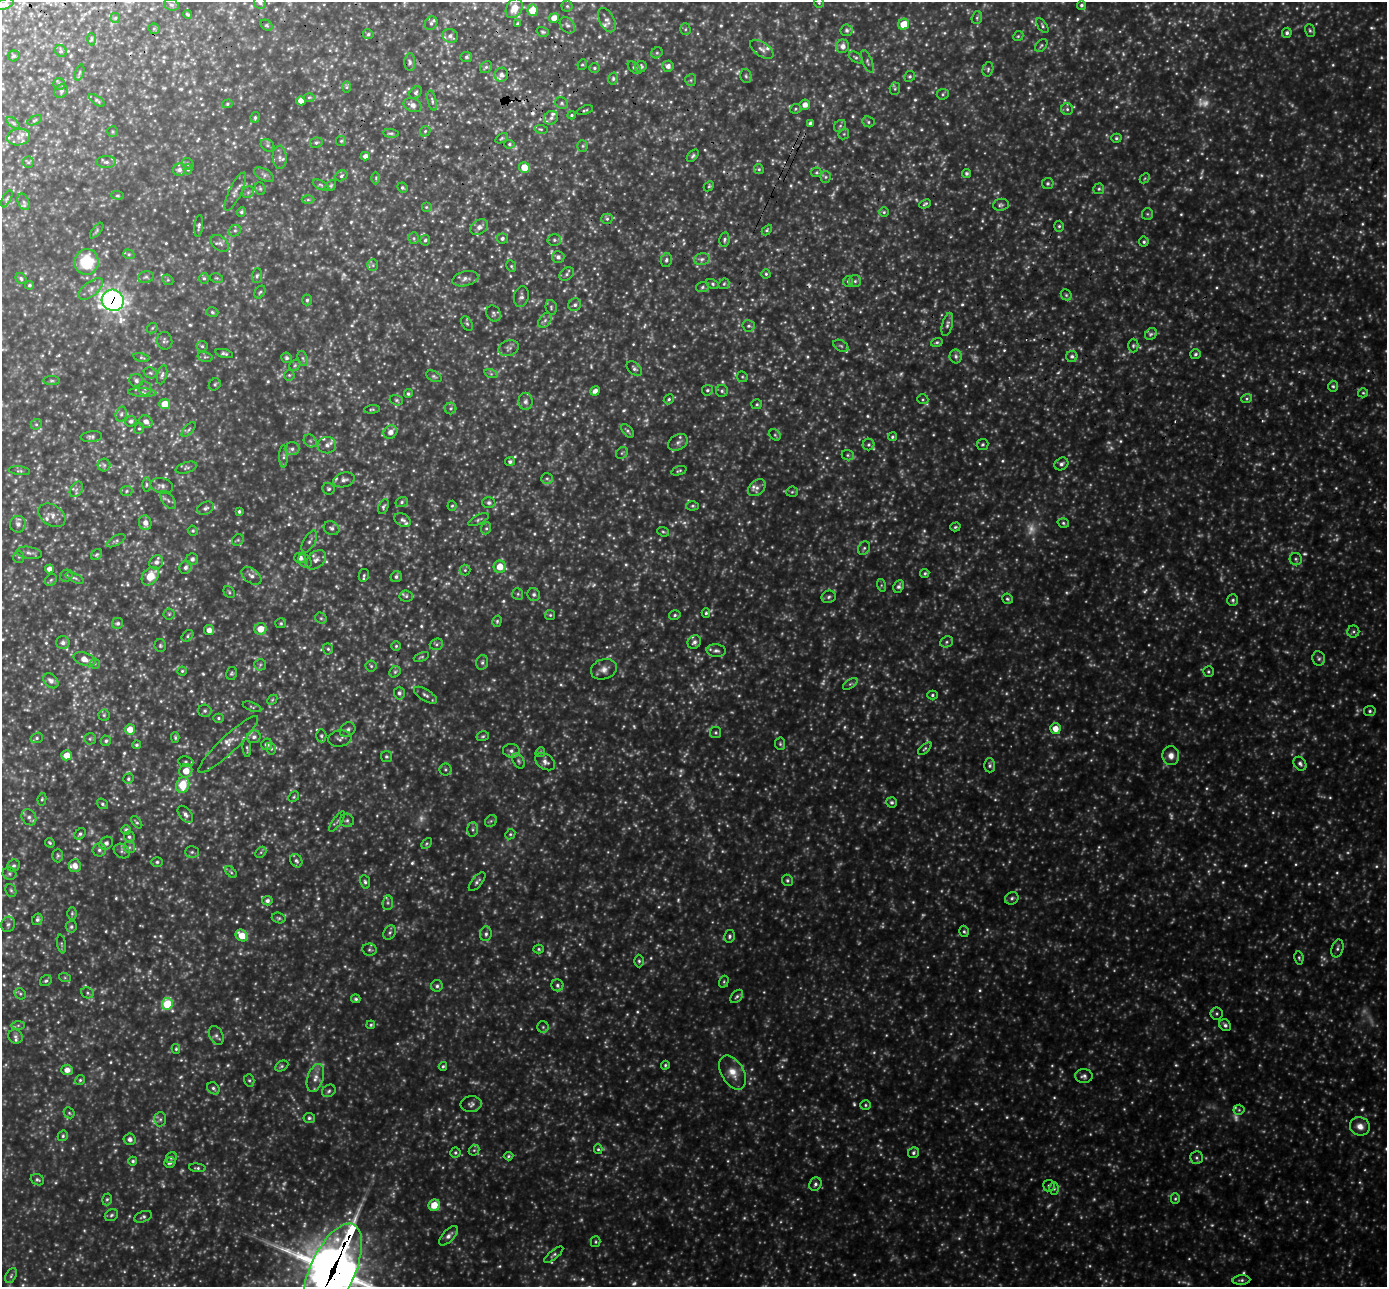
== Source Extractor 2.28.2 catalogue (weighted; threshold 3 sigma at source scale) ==
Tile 11 of 4 x 4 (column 3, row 3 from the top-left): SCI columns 2796-4180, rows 1481-2765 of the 5595 x 5662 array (HDU 1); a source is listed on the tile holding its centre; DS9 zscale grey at full resolution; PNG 1389 x 1289 px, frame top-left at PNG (2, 2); each listed source drawn as its Kron ellipse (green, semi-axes under 4 px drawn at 4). Shown black and unused: <1% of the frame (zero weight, under 2 of 3 exposures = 3% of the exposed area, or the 3 px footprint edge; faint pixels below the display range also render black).
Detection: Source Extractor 2.28.2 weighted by HDU 2 'WHT'; one run over the whole footprint, this tile lists its part. Background 0.475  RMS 0.063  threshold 0.285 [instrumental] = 3 sigma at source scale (4.5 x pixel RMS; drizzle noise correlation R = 1.50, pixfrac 1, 0.05/0.05 arcsec/px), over >= 5 px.
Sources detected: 1114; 248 too faint to see at this stretch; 2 cosmic-ray / hot-pixel residue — neither listed nor drawn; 25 inside a brighter listed object's ellipse — not listed separately; of the other 839, all 500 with FLUX_AUTO >= 8.26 (the completeness limit of this list) listed and drawn (339 fainter detections not listed), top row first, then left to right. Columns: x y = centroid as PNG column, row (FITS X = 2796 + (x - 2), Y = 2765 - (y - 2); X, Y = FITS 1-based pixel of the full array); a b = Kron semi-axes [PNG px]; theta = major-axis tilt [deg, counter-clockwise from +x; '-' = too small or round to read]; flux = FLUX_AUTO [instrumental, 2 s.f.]
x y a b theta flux
260 2 6 5 - 14
819 3 5 5 - 8.7
4 4 10 5 16 17
171 5 7 5 -20 16
1081 5 5 4 - 13
567 6 5 5 - 9.9
514 8 10 7 58 88
532 10 6 5 - 110
188 14 4 3 - 9.1
115 18 5 5 - 8.9
554 18 5 4 - 60
977 18 6 5 - 9.5
607 20 13 7 -62 30
431 23 7 6 - 17
518 24 3 3 - 13
904 24 5 5 - 110
267 25 6 5 - 9.4
567 25 9 6 -50 18
1042 26 8 4 -55 10
154 29 5 5 - 10
685 29 5 5 - 9.1
847 30 6 6 - 14
1310 31 6 5 - 10
543 32 6 4 -17 9.9
1287 33 5 4 - 15
368 34 5 5 - 13
450 36 8 6 -25 26
1018 36 5 4 - 8.3
91 39 6 4 89 11
1041 45 7 5 49 10
843 46 7 6 - 33
762 49 13 7 -34 27
61 51 6 5 - 11
657 53 6 5 - 10
14 56 6 5 - 11
466 57 6 5 - 12
856 57 8 5 -35 12
867 61 12 4 -68 15
410 62 9 5 -89 18
582 64 5 4 - 10
668 66 5 5 - 27
486 67 6 5 - 13
641 67 6 5 - 15
594 68 5 5 - 10
634 68 8 4 -42 14
988 69 7 5 75 12
80 72 8 3 71 8.5
501 75 7 7 - 25
746 76 7 5 -76 12
910 76 5 5 - 10
613 79 6 4 76 12
691 80 6 5 - 10
59 84 6 5 - 11
346 87 6 4 89 10
895 89 6 5 - 9.5
61 91 7 6 - 13
416 93 7 5 41 13
943 94 6 5 - 10
309 97 6 4 1 8.9
97 100 9 4 -34 11
301 101 4 4 - 50
432 101 10 4 -76 14
562 103 7 5 -24 15
227 104 5 4 - 9.1
413 105 9 6 -25 34
805 105 5 5 - 39
796 109 6 4 23 9.4
1067 109 6 6 - 14
585 110 8 3 19 9.4
571 115 4 3 - 9.2
255 117 5 4 - 10
551 118 7 6 - 23
35 120 8 4 27 9.1
868 122 6 5 - 12
13 123 8 4 -38 12
810 123 4 3 - 15
840 126 6 5 - 12
541 129 7 3 -8 9.1
425 131 6 4 47 9.9
113 132 5 5 - 8.8
391 133 8 4 -7 12
844 134 6 5 - 8.8
19 137 11 8 10 35
502 138 7 4 32 8.5
1116 138 5 4 - 11
341 141 5 5 - 8.4
316 143 6 5 - 11
509 144 5 4 - 9.7
267 145 7 6 - 13
583 146 6 5 - 11
365 156 4 4 - 27
693 156 7 4 46 12
280 157 11 7 -88 27
28 162 6 5 - 9.6
106 162 10 6 -1 23
188 164 6 5 - 13
524 167 5 5 - 84
188 169 5 4 - 8.4
759 169 5 4 - 9.3
179 170 6 6 - 23
816 172 5 5 - 9.6
967 173 4 4 - 12
264 175 11 5 -30 19
341 176 6 5 - 12
826 177 5 5 - 12
376 178 6 4 90 8.3
1145 178 6 4 45 8.4
1048 183 5 5 - 13
321 185 8 4 -26 9.8
331 186 6 4 50 8.9
709 186 6 4 44 8.8
402 188 5 5 - 11
260 189 6 5 - 8.6
1099 189 5 5 - 11
235 192 21 6 64 33
248 192 6 5 - 11
117 195 6 4 -5 8.8
7 199 9 4 63 9.9
308 200 6 4 0 8.9
24 202 9 5 -67 14
925 204 6 3 26 9.2
1001 205 8 6 8 13
426 207 5 5 - 8.9
241 212 5 4 - 12
884 212 4 4 - 8.5
1147 214 6 5 - 9.7
607 219 5 5 - 11
199 226 11 4 84 14
1059 226 5 4 - 9.6
479 227 9 7 33 30
767 230 6 4 46 8.3
97 231 9 4 52 10
235 231 6 5 - 11
414 238 6 5 - 10
502 238 5 5 - 15
425 240 5 5 - 11
554 240 7 5 -3 13
724 240 7 5 79 14
1144 242 5 5 - 11
220 243 10 7 -40 20
129 254 6 4 -20 9
558 257 6 6 - 20
702 259 8 6 15 20
666 260 7 5 78 15
87 262 13 12 - 270
373 265 6 5 - 10
511 266 6 5 - 8.6
567 274 8 6 35 16
766 274 4 4 - 8.7
257 276 7 5 86 12
146 277 8 5 16 14
204 278 5 4 - 10
217 278 6 4 -11 8.5
21 279 6 5 - 12
465 279 13 7 13 29
168 280 6 4 -44 9.1
848 281 5 5 - 11
855 281 6 6 - 15
712 284 6 4 -29 11
724 284 6 5 - 9.9
29 285 4 4 - 11
702 287 6 5 - 12
91 289 14 7 39 38
260 292 7 5 58 11
1066 295 6 5 - 10
521 297 10 7 77 21
113 300 11 10 - 3100
307 300 5 5 - 12
575 305 6 6 - 17
551 307 7 5 -77 12
212 312 6 4 -17 9.3
493 313 8 7 - 15
545 320 8 5 53 18
467 324 8 5 -62 12
947 324 12 5 75 20
749 326 6 5 - 12
152 328 6 4 47 8.3
1151 334 6 5 - 16
165 341 9 7 -76 16
937 342 6 4 16 11
202 346 5 5 - 11
841 346 8 5 -30 14
1133 346 7 5 89 12
509 348 10 7 19 25
224 353 9 4 -13 13
1195 354 5 5 - 13
956 356 7 6 - 18
1072 356 5 5 - 17
141 357 8 4 -14 9.7
205 357 8 5 -14 11
287 358 5 5 - 13
303 358 8 4 -71 12
295 365 6 5 - 11
634 369 9 5 -41 16
150 373 7 5 -21 11
491 374 7 4 -18 11
162 375 10 5 76 15
289 375 5 5 - 8.8
434 376 8 5 -26 12
742 377 5 5 - 8.4
136 380 7 6 - 17
52 381 8 4 0 10
215 384 6 5 - 10
1333 386 5 5 - 11
145 388 7 6 - 17
707 390 5 5 - 12
595 391 5 4 - 32
722 391 6 6 - 14
142 392 14 4 -3 19
1363 393 5 4 - 8.5
408 394 4 4 - 11
1247 398 5 3 - 9
669 399 5 4 - 10
923 399 6 4 -20 9
396 400 7 5 -16 11
525 401 8 7 - 26
165 404 5 5 - 100
757 404 5 5 - 9.5
451 408 6 5 - 10
372 409 8 3 5 8.6
121 414 7 5 75 14
131 421 6 5 - 15
146 422 7 6 - 33
36 424 6 5 - 9.7
139 428 6 4 66 9
189 430 9 4 45 10
627 431 8 4 -48 13
390 432 7 6 - 38
775 435 6 5 - 9.4
91 437 10 5 5 16
892 437 4 4 - 9.7
310 441 7 5 -45 15
678 442 10 7 29 24
983 444 6 5 - 11
327 445 9 8 - 28
869 445 6 6 - 11
292 449 7 6 - 20
622 453 6 5 - 9.7
848 455 6 5 - 9.5
284 456 11 4 90 14
510 462 5 4 - 15
1061 464 7 6 - 19
104 465 6 6 - 14
186 468 11 5 17 14
19 471 11 4 -7 11
679 471 8 4 18 9.4
547 478 6 5 - 12
344 480 11 7 15 26
146 485 7 3 90 9.6
162 486 11 7 -13 27
757 488 10 7 42 26
76 489 8 5 58 17
329 489 6 5 - 12
126 491 6 5 - 9.3
792 492 5 5 - 9.5
168 500 10 5 -52 18
402 502 6 5 - 12
489 503 6 5 - 16
452 506 5 4 - 8.4
693 506 6 4 2 9.5
383 507 8 5 65 13
205 508 9 6 24 18
239 512 4 3 - 12
52 515 15 10 -33 41
403 520 9 6 -31 17
479 520 11 4 26 14
145 523 7 6 - 40
1063 523 6 4 -18 9.8
18 524 8 8 - 24
955 527 5 4 - 8.6
332 528 8 6 -30 19
486 528 6 5 - 10
193 531 5 4 - 9.7
663 532 6 4 -20 8.4
238 540 6 5 - 10
116 541 10 5 30 14
309 541 12 5 61 22
864 548 7 5 60 13
29 553 13 6 -9 23
97 555 6 5 - 9.4
19 557 6 5 - 8.8
300 558 6 5 - 26
192 559 6 5 - 22
1296 559 6 6 - 11
316 560 12 8 41 32
305 561 7 6 - 16
156 562 7 6 - 28
186 567 7 6 - 20
500 567 6 6 - 87
49 569 4 4 - 30
465 570 5 5 - 8.7
925 573 5 4 - 10
364 575 6 5 - 11
66 576 6 6 - 13
150 576 10 7 50 110
251 576 11 7 -36 30
396 577 6 5 - 15
75 578 10 4 -25 12
51 580 6 5 - 10
881 585 6 4 -72 9.2
899 586 6 5 - 17
229 592 6 5 - 9.7
518 594 6 5 - 11
534 594 6 6 - 19
406 596 7 5 -5 13
829 597 7 6 - 15
1007 599 5 5 - 10
1233 600 6 5 - 12
706 613 5 4 - 11
169 614 5 5 - 9.4
550 615 5 5 - 8.4
675 615 6 4 16 11
321 618 6 5 - 10
497 621 6 4 75 9
118 623 5 5 - 15
281 623 5 5 - 9.2
260 629 6 5 - 74
209 630 5 5 - 36
1353 631 6 6 - 11
188 636 6 5 - 10
694 642 7 6 - 21
947 642 7 5 23 12
63 643 6 6 - 21
436 644 7 5 20 12
160 646 6 5 - 11
396 646 4 4 - 8.6
328 649 5 5 - 10
716 651 9 6 -5 24
421 657 8 4 22 8.5
1319 658 7 6 - 14
84 659 11 6 -20 53
482 662 7 6 - 16
95 664 5 4 - 8.5
260 665 6 5 - 11
371 666 5 5 - 9.6
604 669 13 10 19 40
182 671 4 4 - 8.4
395 672 6 5 - 11
1208 672 5 5 - 9.7
232 673 6 5 - 11
51 681 9 6 -44 30
850 684 8 4 35 11
399 693 6 5 - 16
425 695 13 5 -31 20
932 695 5 4 - 11
272 700 6 4 45 8.3
252 707 10 3 -21 8.3
205 711 6 6 - 13
1370 711 5 5 - 12
104 715 5 5 - 9.4
218 718 5 4 - 9.9
130 729 5 5 - 69
1055 729 5 5 - 63
348 730 8 6 41 18
716 733 5 5 - 9.9
321 736 6 5 - 11
483 736 6 4 15 9.7
254 737 7 6 - 19
37 738 6 5 - 12
175 738 5 4 - 9
340 738 12 8 9 20
90 739 6 5 - 11
106 741 5 5 - 12
228 744 40 8 43 65
267 744 6 5 - 25
780 744 6 5 - 9.9
137 745 4 4 - 9.2
247 748 9 3 -85 9.1
271 749 6 4 -73 11
925 749 8 4 41 10
511 751 8 7 - 23
540 752 5 4 - 8.5
67 755 5 5 - 68
386 756 5 5 - 11
1171 756 9 8 - 41
518 761 8 5 -54 13
186 762 8 5 -6 13
545 762 11 7 -33 30
1300 764 7 6 - 18
990 765 7 5 -87 14
445 769 6 6 - 11
186 771 7 6 - 72
128 779 5 5 - 11
183 785 8 6 68 160
294 797 6 5 - 8.4
42 799 6 4 80 8.9
892 802 5 5 - 14
102 804 6 5 - 11
185 814 10 6 -51 22
29 817 8 7 - 24
347 820 7 6 - 15
337 821 12 3 54 11
491 821 6 5 - 9.6
137 822 7 4 -51 9
473 829 7 5 -89 12
126 830 5 4 - 19
80 834 6 4 47 13
510 834 5 4 - 9.3
129 837 5 5 - 12
50 843 5 4 - 8.4
106 843 7 6 - 23
426 844 6 4 45 8.3
129 847 6 5 - 13
99 850 6 6 - 18
122 851 8 6 -32 16
192 852 7 5 2 12
261 852 6 4 46 10
58 855 7 5 -89 12
296 861 7 5 -57 14
157 862 6 4 0 11
14 866 6 6 - 13
75 866 6 6 - 40
231 872 7 4 -46 9.6
9 874 7 6 - 12
787 880 6 5 - 12
365 882 7 5 -79 14
477 882 11 5 50 18
11 890 7 5 -67 12
1012 898 7 6 - 16
267 901 5 4 - 19
388 903 7 5 84 14
72 913 6 5 - 9.4
279 918 7 5 -16 11
37 919 6 5 - 14
8 924 8 7 - 17
71 927 6 5 - 13
964 931 6 4 -72 10
390 932 7 6 - 14
486 934 7 6 - 17
242 935 6 5 - 83
729 936 6 5 - 12
61 944 9 4 -79 9.1
1337 948 9 6 75 16
539 949 5 4 - 8.7
370 950 7 6 - 12
1299 958 7 4 -80 9.5
639 961 6 4 -89 10
65 978 6 4 -19 8.4
46 981 6 5 - 11
724 982 6 4 72 8.3
557 985 6 6 - 14
437 986 6 6 - 15
87 993 6 5 - 12
20 994 6 5 - 10
737 996 7 5 49 14
356 999 4 4 - 11
167 1004 6 5 - 240
1217 1013 6 6 - 9.4
18 1025 7 4 1 11
371 1025 4 4 - 8.9
1225 1025 6 5 - 16
543 1027 6 5 - 10
216 1035 10 6 -63 18
15 1036 7 7 - 19
176 1049 5 4 - 8.8
665 1065 4 4 - 8.8
282 1066 7 5 27 11
443 1066 4 3 - 8.5
67 1070 6 5 - 38
733 1072 18 11 -60 74
1084 1076 9 7 -1 21
315 1078 14 8 72 44
80 1080 5 4 - 9.4
249 1080 6 5 - 11
213 1088 7 5 -46 15
329 1091 7 6 - 14
471 1104 10 8 5 20
865 1105 5 4 - 8.5
1239 1110 5 5 - 9.9
69 1113 6 5 - 8.9
309 1118 6 5 - 12
160 1119 7 6 - 15
1360 1126 10 9 - 46
63 1136 5 5 - 10
130 1139 6 5 - 26
598 1149 5 4 - 9.1
474 1150 6 5 - 8.4
455 1153 5 5 - 10
913 1153 6 5 - 13
508 1156 5 4 - 8.7
171 1158 6 5 - 12
1196 1158 6 6 - 14
133 1161 4 4 - 12
170 1163 6 5 - 15
197 1168 8 4 -6 11
37 1180 7 5 -25 12
815 1184 7 6 - 15
1049 1186 6 5 - 12
1054 1188 6 5 - 11
107 1199 6 4 73 9.8
1175 1199 5 4 - 8.8
434 1205 6 5 - 100
111 1215 7 5 34 13
143 1217 9 5 18 14
449 1236 12 6 46 26
596 1242 5 5 - 8.5
554 1255 12 4 38 14
333 1271 51 22 65 21000
11 1276 8 5 64 11
1241 1280 9 5 3 13
Overlapping masked pixels (flux is a lower limit): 2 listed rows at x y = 113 300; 333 1271
Isophote crosses this tile's border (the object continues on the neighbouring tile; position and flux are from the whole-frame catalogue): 4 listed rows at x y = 260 2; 567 6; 532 10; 333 1271